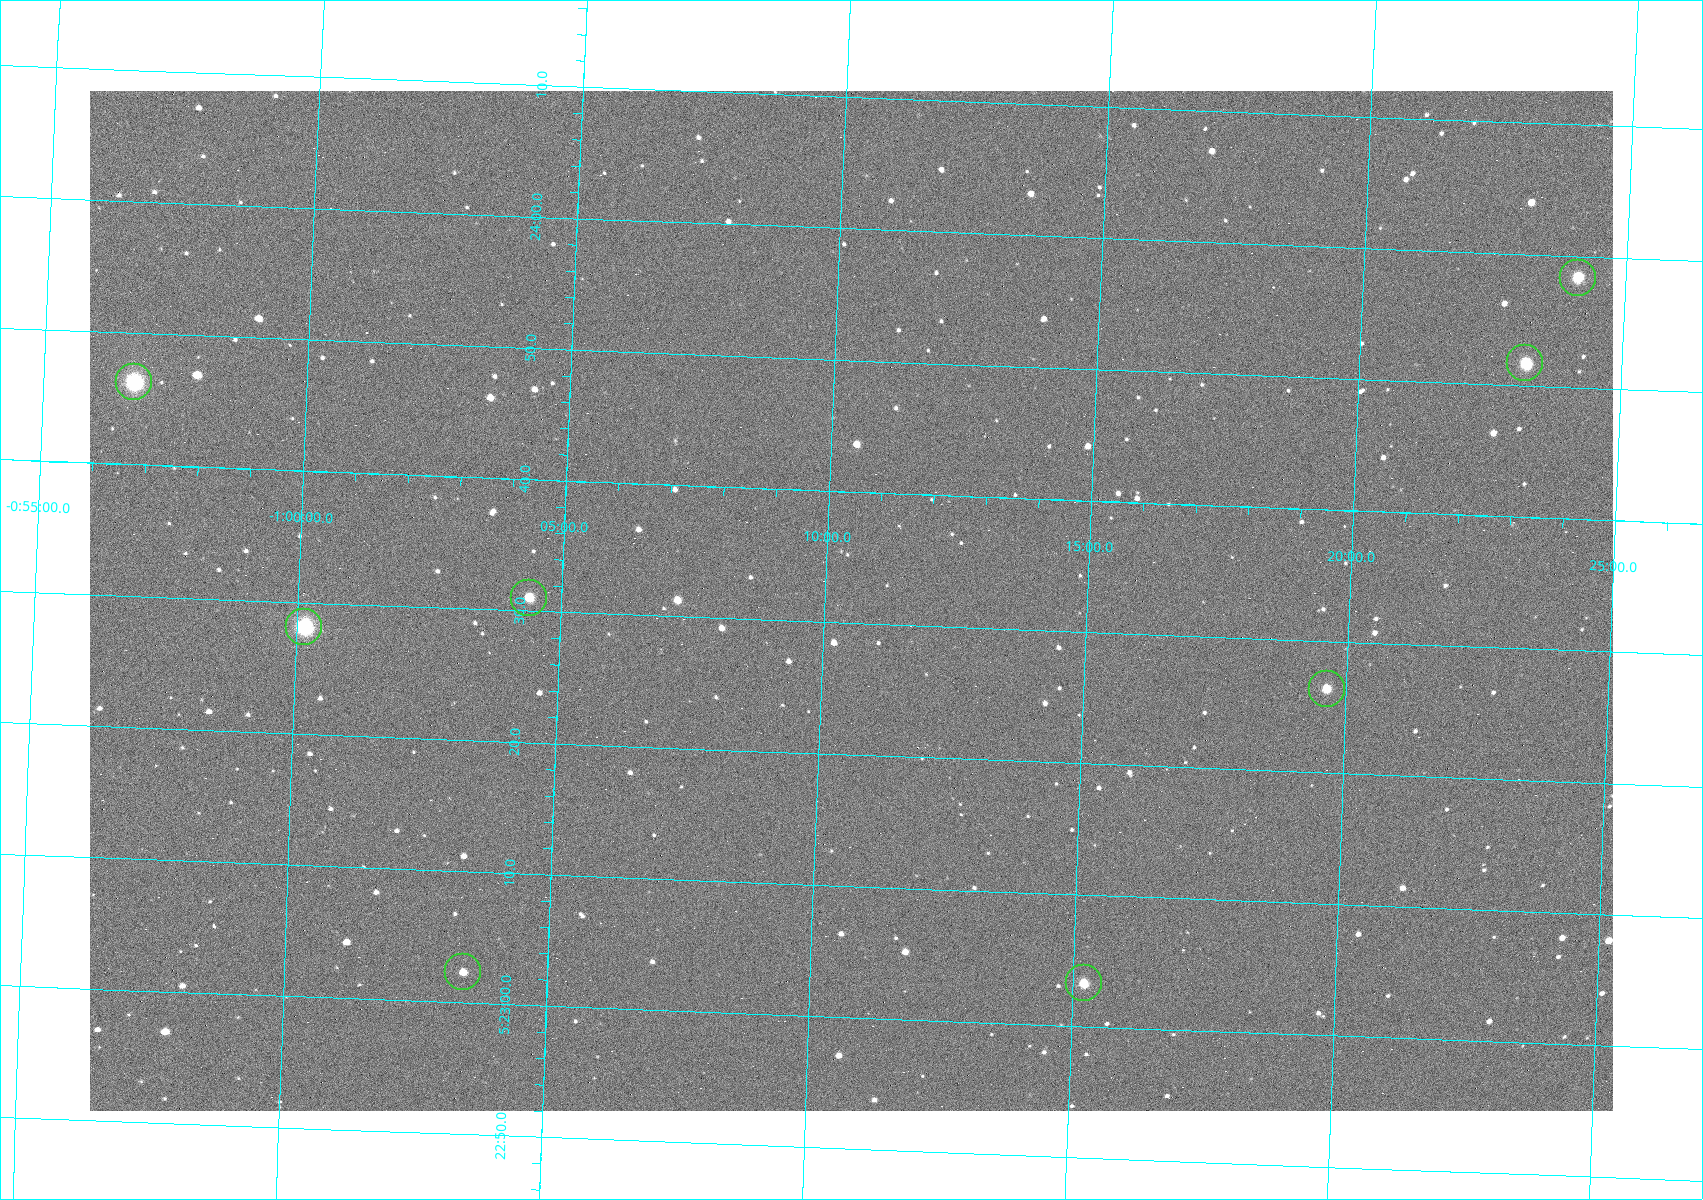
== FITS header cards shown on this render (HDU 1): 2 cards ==
NAXIS1  =                 1523
NAXIS2  =                 1020

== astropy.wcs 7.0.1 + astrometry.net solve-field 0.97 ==
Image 1523 x 1020 px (HDU 1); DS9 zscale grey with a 90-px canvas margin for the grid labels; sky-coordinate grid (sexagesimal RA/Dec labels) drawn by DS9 from the SOLVED WCS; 8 Tycho-2 reference stars matched to detected sources circled (green)
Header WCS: RA---TAN/DEC--TAN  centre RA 05:23:32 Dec -01:11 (80.88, -1.18 deg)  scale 1.14 arcsec/px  FOV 29.0' x 19.4'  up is +88 deg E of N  parity flipped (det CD > 0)
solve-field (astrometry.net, Tycho-2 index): VERIFIED the header's WCS against the Tycho-2 star catalogue (8 matches, 0 conflicts) and refined it, rather than solving blind
Solved WCS: RA---TAN-SIP/DEC--TAN-SIP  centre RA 05:23:32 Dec -01:11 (80.88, -1.18 deg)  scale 1.14 arcsec/px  FOV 29.0' x 19.4'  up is +88 deg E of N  parity flipped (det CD > 0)
The solver's refit moves the header's centre by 0.4 arcsec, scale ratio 1.001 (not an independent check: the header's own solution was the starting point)
Tycho-2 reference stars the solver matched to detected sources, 8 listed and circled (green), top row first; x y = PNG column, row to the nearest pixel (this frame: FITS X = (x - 90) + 1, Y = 1020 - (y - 91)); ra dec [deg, ICRS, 3 dp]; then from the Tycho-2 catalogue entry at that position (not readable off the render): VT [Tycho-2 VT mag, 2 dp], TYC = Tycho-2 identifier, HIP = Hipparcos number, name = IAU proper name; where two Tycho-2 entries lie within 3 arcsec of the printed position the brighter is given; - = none
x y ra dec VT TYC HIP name
1578 278 80.993 -1.402 10.12 4753-1097-1 - -
1525 363 80.966 -1.386 10.33 4753-1182-1 - -
134 382 80.943 -0.946 8.91 4753-387-1 - -
529 598 80.879 -1.073 10.48 4753-1534-1 - -
304 627 80.867 -1.002 7.84 4753-1205-1 25199 -
1327 689 80.860 -1.327 11.24 4753-1591-1 - -
463 972 80.760 -1.057 11.82 4753-1463-1 - -
1084 983 80.764 -1.254 10.69 4753-1358-1 - -